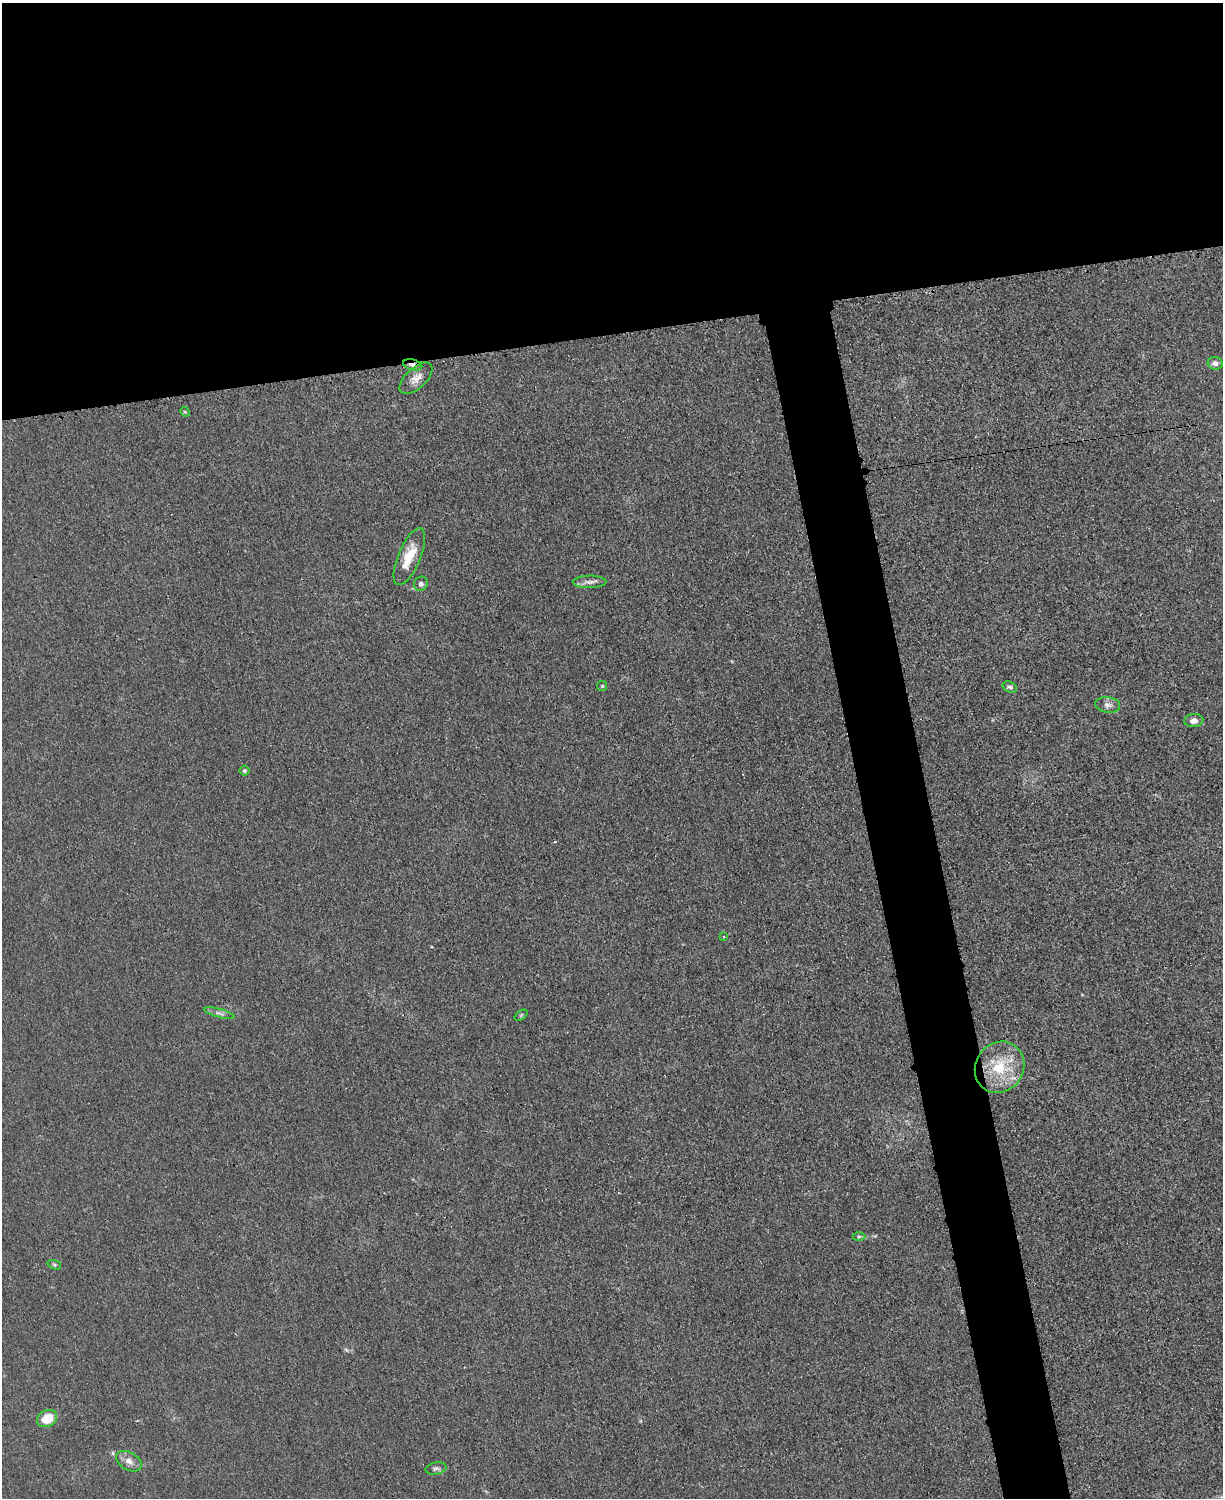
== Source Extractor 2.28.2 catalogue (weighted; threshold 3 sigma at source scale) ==
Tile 2 of 4 x 3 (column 2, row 1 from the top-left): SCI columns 1235-2455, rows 3257-4752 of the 4923 x 4898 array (HDU 1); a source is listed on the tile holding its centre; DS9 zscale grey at full resolution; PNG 1225 x 1500 px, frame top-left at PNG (2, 3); each listed source drawn as its Kron ellipse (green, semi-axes under 4 px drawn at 4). Shown black and unused: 27% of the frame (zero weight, under 3 of 4 exposures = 2% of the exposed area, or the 3 px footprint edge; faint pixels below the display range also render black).
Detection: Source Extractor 2.28.2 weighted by HDU 2 'WHT'; one run over the whole footprint, this tile lists its part. Background 0.0151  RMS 0.0046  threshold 0.0205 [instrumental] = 3 sigma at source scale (4.5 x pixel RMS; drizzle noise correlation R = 1.50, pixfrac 1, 0.05/0.05 arcsec/px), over >= 5 px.
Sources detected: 23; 1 cosmic-ray / hot-pixel residue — neither listed nor drawn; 1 inside a brighter listed object's ellipse — not listed separately; the other 21 listed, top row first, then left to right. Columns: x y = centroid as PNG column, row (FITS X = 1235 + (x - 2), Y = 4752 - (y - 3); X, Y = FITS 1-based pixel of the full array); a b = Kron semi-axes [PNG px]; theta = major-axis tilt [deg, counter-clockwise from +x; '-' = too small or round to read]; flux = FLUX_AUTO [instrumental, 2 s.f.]
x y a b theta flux
1215 363 7 6 - 2.1
413 365 10 5 -13 1.8
416 378 20 10 43 4.2
185 412 5 4 - 0.47
409 557 31 11 67 10
590 582 17 6 0 2.2
421 584 7 6 - 1.4
602 686 5 5 - 0.64
1010 687 7 5 -26 1.1
1108 705 13 7 -8 2.2
1194 721 9 6 5 2.2
244 771 5 5 - 0.69
723 937 3 2 - 0.37
219 1013 16 3 -15 1.5
521 1015 7 4 37 0.56
1000 1067 26 24 55 20
859 1236 6 4 1 0.72
54 1265 7 4 -20 0.68
47 1419 10 8 28 9.8
129 1461 14 8 -30 3.2
436 1469 10 6 10 1.3
Overlapping masked pixels (flux is a lower limit): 1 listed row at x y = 413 365